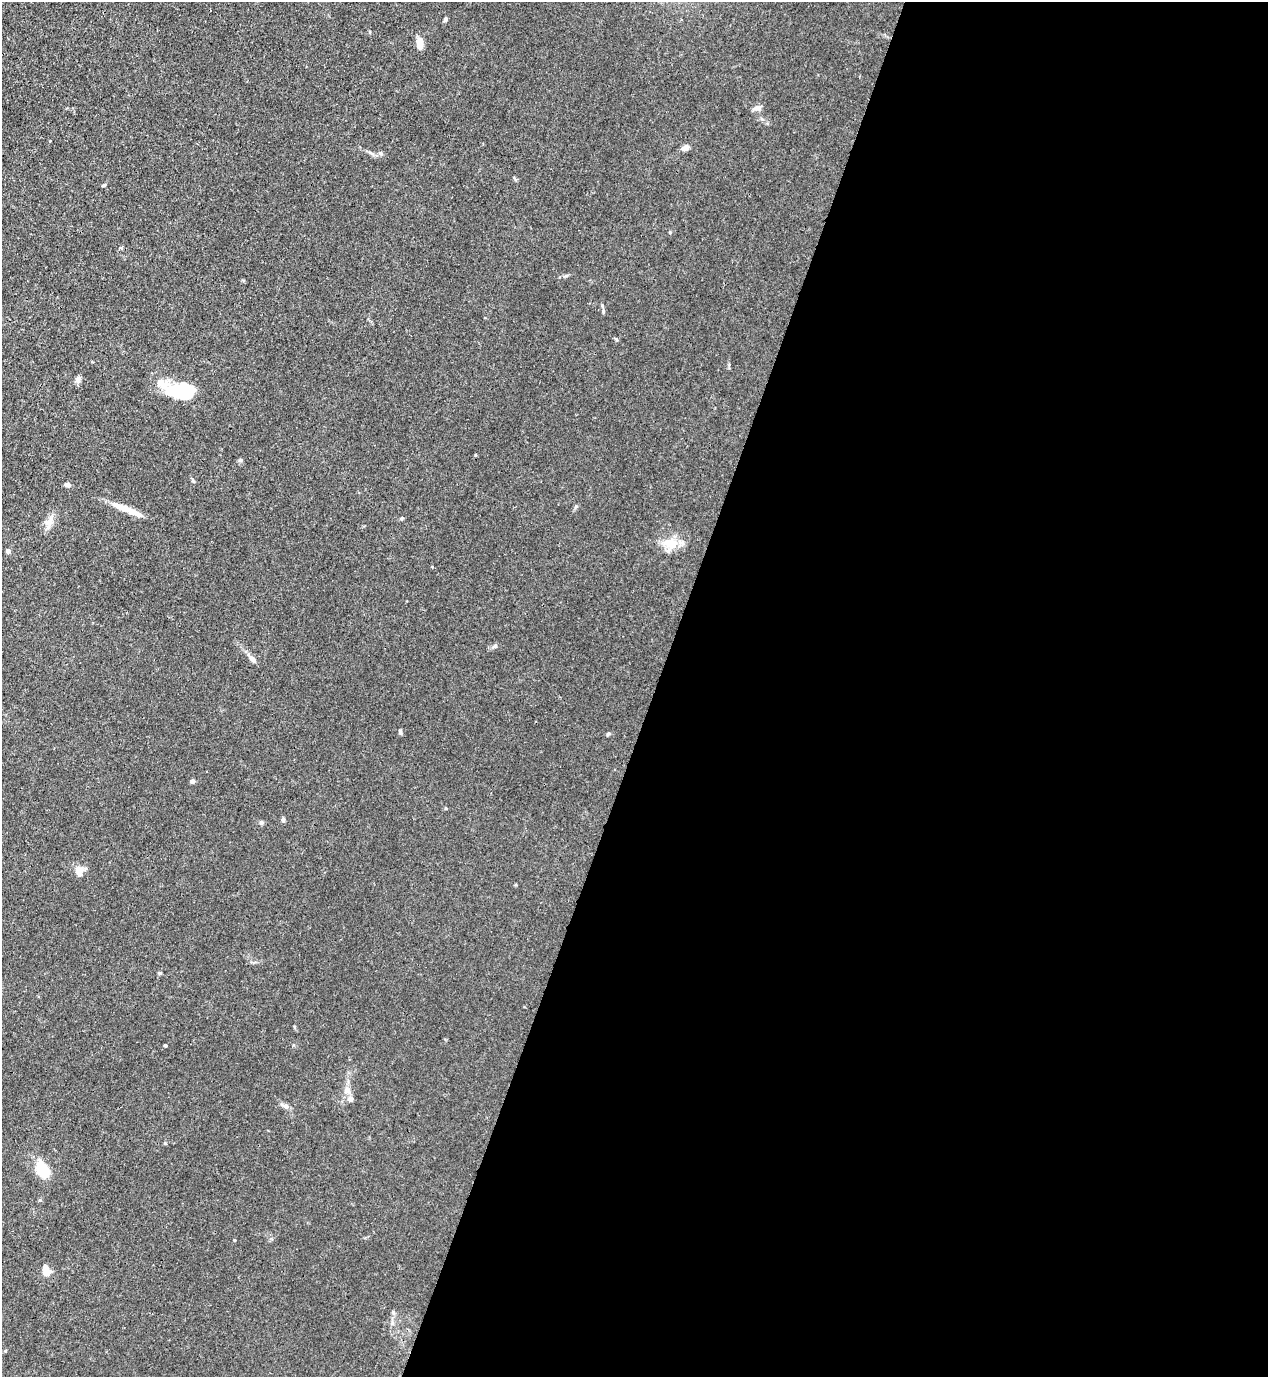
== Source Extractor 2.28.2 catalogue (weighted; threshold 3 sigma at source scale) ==
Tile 12 of 4 x 4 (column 4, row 3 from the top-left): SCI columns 4023-5288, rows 1417-2791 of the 5645 x 5583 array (HDU 1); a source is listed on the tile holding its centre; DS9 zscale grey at full resolution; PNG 1270 x 1379 px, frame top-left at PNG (2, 2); no overlay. Shown black and unused: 48% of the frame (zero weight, under 3 of 4 exposures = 7% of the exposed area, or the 3 px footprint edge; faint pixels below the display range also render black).
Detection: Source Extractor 2.28.2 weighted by HDU 2 'WHT'; one run over the whole footprint, this tile lists its part. Background 0.0182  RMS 0.0026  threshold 0.0115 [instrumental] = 3 sigma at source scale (4.5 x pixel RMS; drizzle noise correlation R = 1.50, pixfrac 1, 0.05/0.05 arcsec/px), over >= 5 px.
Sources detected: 35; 1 inside a brighter object's white glare — not listed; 2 inside a brighter listed object's ellipse — not listed separately; the other 32 listed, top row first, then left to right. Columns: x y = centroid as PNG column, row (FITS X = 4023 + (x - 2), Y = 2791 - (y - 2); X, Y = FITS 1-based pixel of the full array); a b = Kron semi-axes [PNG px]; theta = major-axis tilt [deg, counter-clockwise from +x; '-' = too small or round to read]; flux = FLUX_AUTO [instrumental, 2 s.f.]
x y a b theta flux
445 19 6 4 88 0.43
420 44 13 6 89 2.4
757 108 13 5 7 0.9
50 141 3 2 - 0.19
685 148 6 5 - 2
78 379 10 6 49 0.85
181 394 36 15 -19 9.1
476 455 3 2 - 0.32
241 460 6 5 - 0.38
67 485 7 5 -7 0.82
129 510 34 8 -24 4.1
402 518 4 4 - 0.29
49 522 19 10 64 2.1
671 544 20 12 -7 4.7
8 551 5 5 - 0.75
432 567 3 3 - 0.2
495 646 8 5 39 0.54
252 659 11 6 -46 0.97
400 732 6 4 -89 0.45
608 734 6 4 43 0.33
192 781 4 4 - 0.93
283 819 6 5 - 0.48
261 822 7 5 -32 0.44
79 872 13 8 -76 2
160 973 5 4 - 0.34
165 1045 3 3 - 0.27
347 1090 11 7 56 1.2
350 1099 8 7 - 1.1
286 1106 7 6 - 0.89
42 1169 17 10 -67 9.2
234 1240 4 3 - 0.22
47 1271 9 6 -73 3.8
Unlisted compact peaks at least as high as the median listed source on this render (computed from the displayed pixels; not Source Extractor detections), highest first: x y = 393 1312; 104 185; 566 276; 193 481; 616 339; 576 506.